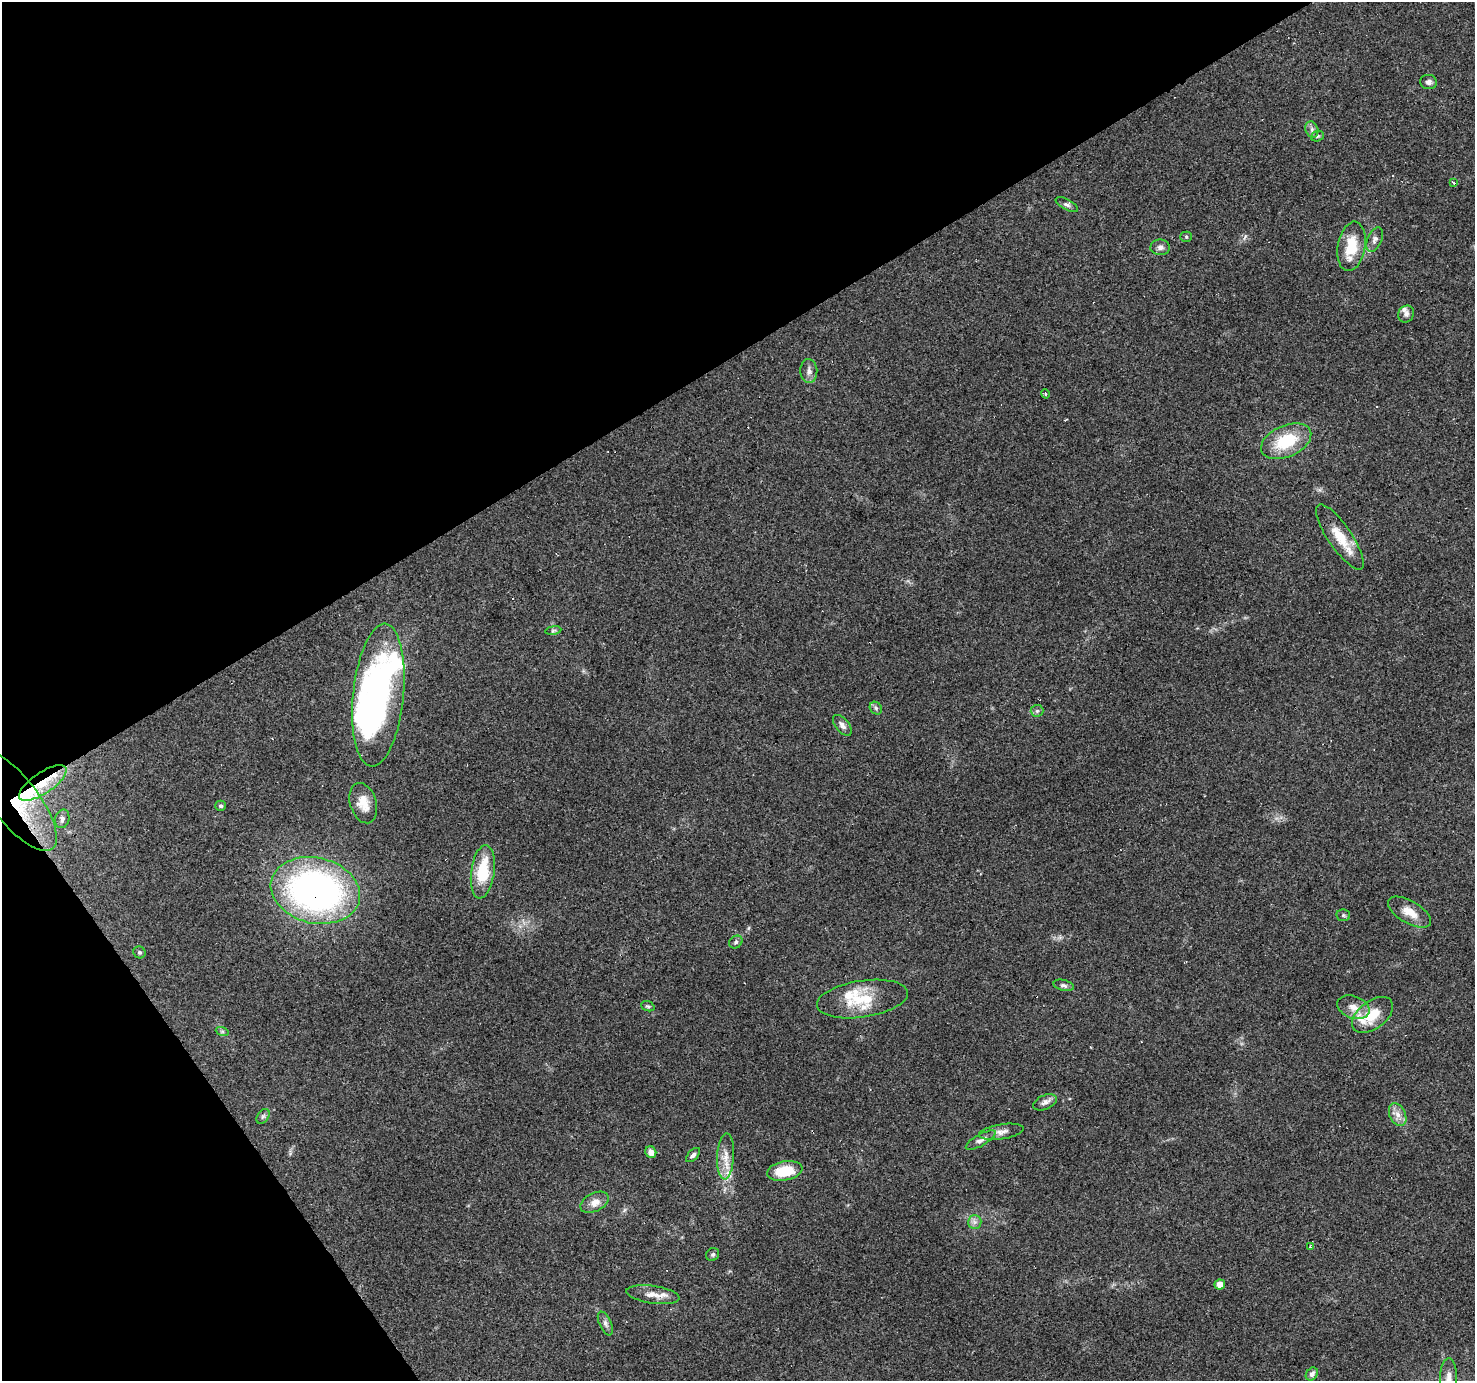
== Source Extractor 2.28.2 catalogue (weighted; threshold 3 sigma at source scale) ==
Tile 5 of 4 x 4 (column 1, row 2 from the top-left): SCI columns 1-1473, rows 2934-4312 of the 5891 x 5804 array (HDU 1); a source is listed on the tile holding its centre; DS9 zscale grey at full resolution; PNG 1477 x 1383 px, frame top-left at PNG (2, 2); each listed source drawn as its Kron ellipse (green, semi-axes under 4 px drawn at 4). Shown black and unused: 32% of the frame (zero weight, under 3 of 4 exposures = <1% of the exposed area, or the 3 px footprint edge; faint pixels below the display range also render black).
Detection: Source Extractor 2.28.2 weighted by HDU 2 'WHT'; one run over the whole footprint, this tile lists its part. Background 0.219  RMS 0.0078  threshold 0.0352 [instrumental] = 3 sigma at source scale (4.5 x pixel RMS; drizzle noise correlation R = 1.50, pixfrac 1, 0.0396/0.0396 arcsec/px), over >= 5 px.
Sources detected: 70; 3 inside a brighter object's white glare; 7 cosmic-ray / hot-pixel residue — neither listed nor drawn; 6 inside a brighter listed object's ellipse — not listed separately; the other 54 listed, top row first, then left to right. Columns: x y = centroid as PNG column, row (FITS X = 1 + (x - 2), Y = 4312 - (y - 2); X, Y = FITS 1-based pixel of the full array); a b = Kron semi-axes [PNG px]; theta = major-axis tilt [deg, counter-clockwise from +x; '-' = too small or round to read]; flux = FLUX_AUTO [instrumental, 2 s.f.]
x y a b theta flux
1428 82 8 7 - 3
1312 129 8 6 -71 3
1317 136 6 5 - 1.4
1454 183 3 2 - 2.1
1067 205 12 5 -28 2.5
1186 237 5 5 - 1.1
1375 240 13 7 67 3.4
1351 246 25 13 80 24
1160 247 10 8 -1 3.2
1406 314 9 7 57 2.9
809 371 12 8 -88 4.1
1046 394 5 3 - 1.1
1286 441 26 15 24 35
1340 537 38 12 -56 19
553 630 8 4 9 1.4
378 695 72 25 84 210
876 708 7 5 -48 1.7
1037 711 6 6 - 1.7
842 725 12 6 -50 3.3
43 783 27 10 34 21
15 800 61 23 -52 45
363 803 21 13 -73 12
221 806 5 5 - 1.7
62 819 9 7 74 2.6
483 872 27 11 82 33
315 890 45 32 -13 300
1409 912 24 11 -30 11
1343 915 7 6 - 1.5
736 942 7 6 - 1.6
139 952 6 5 - 1.6
1064 985 10 5 -14 2.2
862 999 46 18 8 31
648 1006 7 5 -19 1.3
1353 1007 17 11 -21 8
1373 1015 23 14 37 19
222 1031 7 4 -18 1.3
1045 1102 12 7 23 3.7
1398 1115 12 8 -64 5.5
263 1116 8 5 53 1.8
1001 1132 22 7 9 5.5
981 1140 17 6 29 3.7
651 1152 6 5 - 4.8
693 1155 9 4 45 2.2
726 1156 23 8 87 9.4
785 1171 18 9 11 20
594 1202 15 9 27 6.6
975 1222 7 6 - 2.6
1310 1247 3 3 - 1.8
713 1254 7 6 - 1.5
1220 1284 5 5 - 6.9
653 1295 27 9 -8 8.7
605 1323 13 6 -66 3
1312 1374 7 5 53 2.7
1449 1378 19 8 90 7.5
Overlapping masked pixels (flux is a lower limit): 3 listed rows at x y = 43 783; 15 800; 315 890
Isophote crosses this tile's border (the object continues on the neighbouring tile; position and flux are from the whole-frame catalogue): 1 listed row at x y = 1449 1378